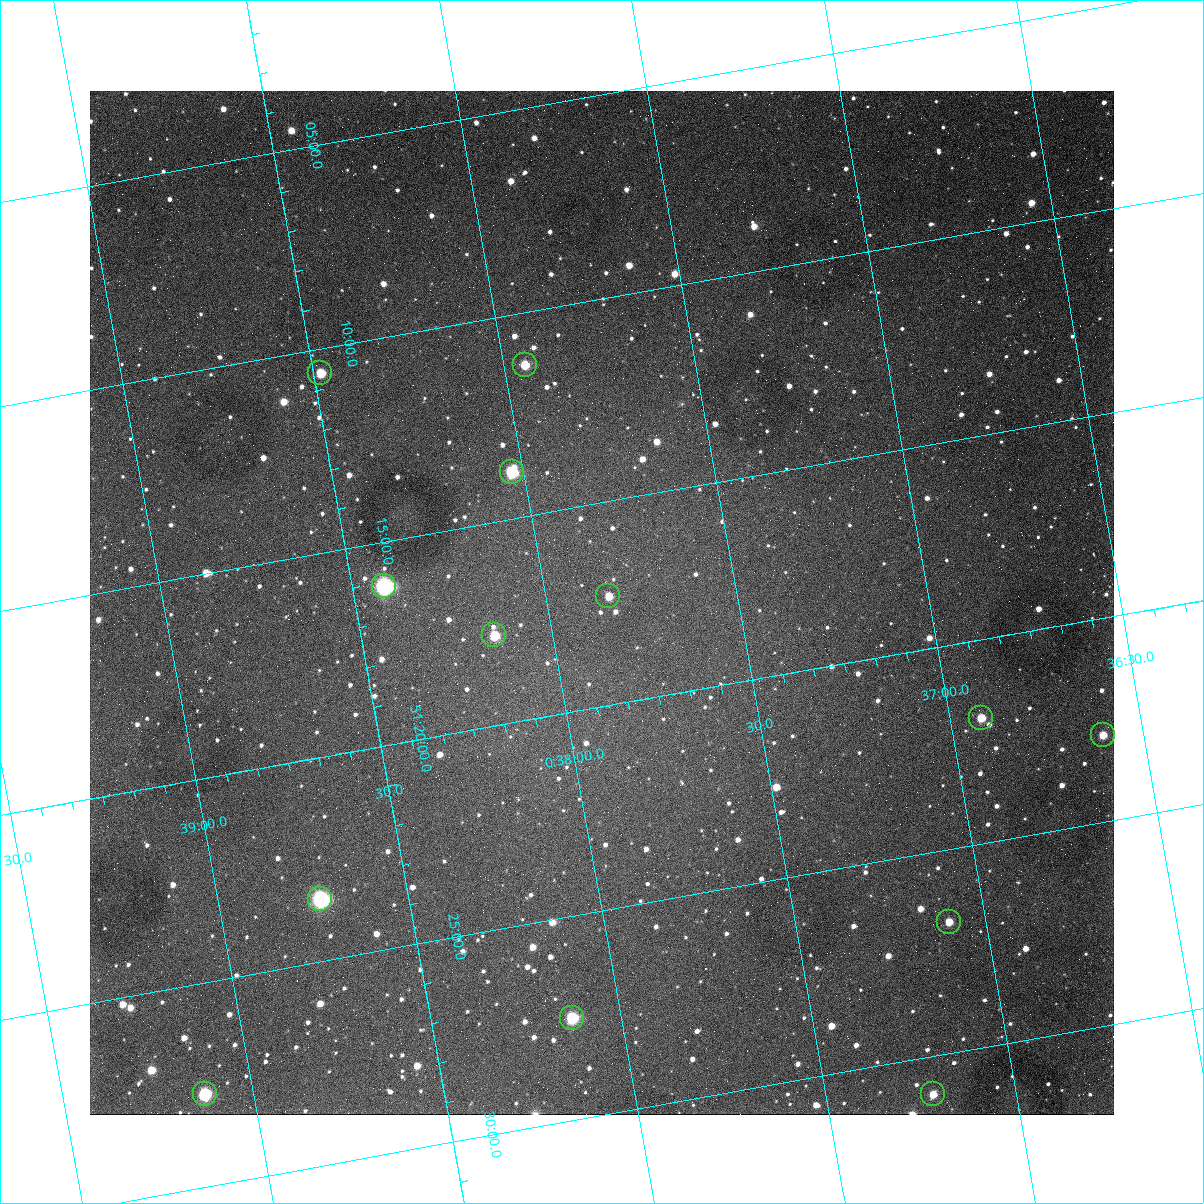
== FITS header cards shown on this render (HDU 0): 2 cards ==
NAXIS1  =                 1024
NAXIS2  =                 1024

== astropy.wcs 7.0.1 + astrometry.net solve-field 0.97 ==
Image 1024 x 1024 px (HDU 0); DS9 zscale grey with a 90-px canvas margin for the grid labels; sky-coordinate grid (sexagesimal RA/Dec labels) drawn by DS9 from the SOLVED WCS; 13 Tycho-2 reference stars matched to detected sources circled (green)
Header WCS: none
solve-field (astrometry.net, Tycho-2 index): SOLVED blind (the file carries no WCS)
Solved WCS: RA---TAN-SIP/DEC--TAN-SIP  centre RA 00:37:51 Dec +51:17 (9.46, +51.29 deg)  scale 1.49 arcsec/px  FOV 25.5' x 25.5'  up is -170 deg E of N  parity flipped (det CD > 0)
(file carries no celestial WCS; the grid is the blind solution)
Tycho-2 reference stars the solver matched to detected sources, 13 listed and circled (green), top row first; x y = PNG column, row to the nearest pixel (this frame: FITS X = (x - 90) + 1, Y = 1024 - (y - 91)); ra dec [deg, ICRS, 3 dp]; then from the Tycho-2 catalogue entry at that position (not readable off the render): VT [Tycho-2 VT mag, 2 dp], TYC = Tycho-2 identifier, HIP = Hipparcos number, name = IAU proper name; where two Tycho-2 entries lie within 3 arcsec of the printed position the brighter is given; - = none
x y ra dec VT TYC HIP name
525 365 9.486 +51.188 10.87 3261-2086-1 - -
320 373 9.620 +51.177 10.71 3261-2090-1 - -
512 472 9.507 +51.231 9.24 3261-2068-1 - -
384 586 9.604 +51.268 7.70 3261-1879-1 3018 -
608 596 9.459 +51.289 11.04 3261-1703-1 - -
494 635 9.538 +51.296 10.24 3261-1493-1 - -
981 718 9.229 +51.365 11.03 3261-2198-1 - -
1103 735 9.152 +51.381 11.06 3261-1519-1 - -
320 899 9.683 +51.391 7.88 3261-1837-1 - -
949 922 9.274 +51.446 10.91 3261-1253-1 - -
572 1018 9.532 +51.458 9.03 3261-1423-1 - -
205 1094 9.782 +51.462 9.45 3261-1155-1 - -
933 1094 9.305 +51.516 11.13 3261-2117-1 - -